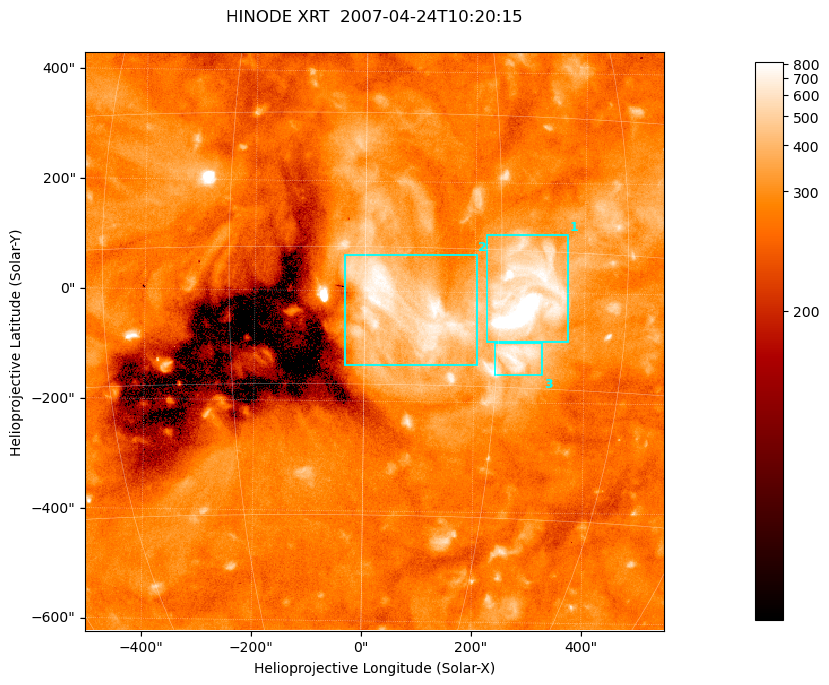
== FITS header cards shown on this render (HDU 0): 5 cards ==
TELESCOP= 'HINODE'
INSTRUME= 'XRT'
DATE_OBS= '2007-04-24T10:20:15.846'
CTYPE1  = 'Solar-X'
CTYPE2  = 'Solar-Y'

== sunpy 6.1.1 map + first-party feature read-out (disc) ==
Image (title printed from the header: HINODE XRT  2007-04-24T10:20:15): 512 x 512 px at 2.06 arcsec/px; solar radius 954 arcsec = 464 px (partial field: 39% of the solar disc is inside the frame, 100% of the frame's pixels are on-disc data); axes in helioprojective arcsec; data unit not stated in the header (colour bar unlabelled)
Orientation: roll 0.7 deg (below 1 deg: not rotated)
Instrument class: DISC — disc imager (sunpy class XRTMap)
Bright regions (active regions / flare kernels): reference = the on-disc median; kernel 5 px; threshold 5 sigma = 198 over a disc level ~267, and >= 1.15x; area >= 262 px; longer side >= 6 px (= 12 arcsec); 3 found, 3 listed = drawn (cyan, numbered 1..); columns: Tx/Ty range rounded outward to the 5 arcsec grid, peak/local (2 s.f.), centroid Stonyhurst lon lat
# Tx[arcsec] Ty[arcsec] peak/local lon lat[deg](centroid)
1 220..370 -90..110 6 +18 -5
2 -40..205 -135..70 3 +5 -7
3 235..325 -150..-90 2.8 +17 -11